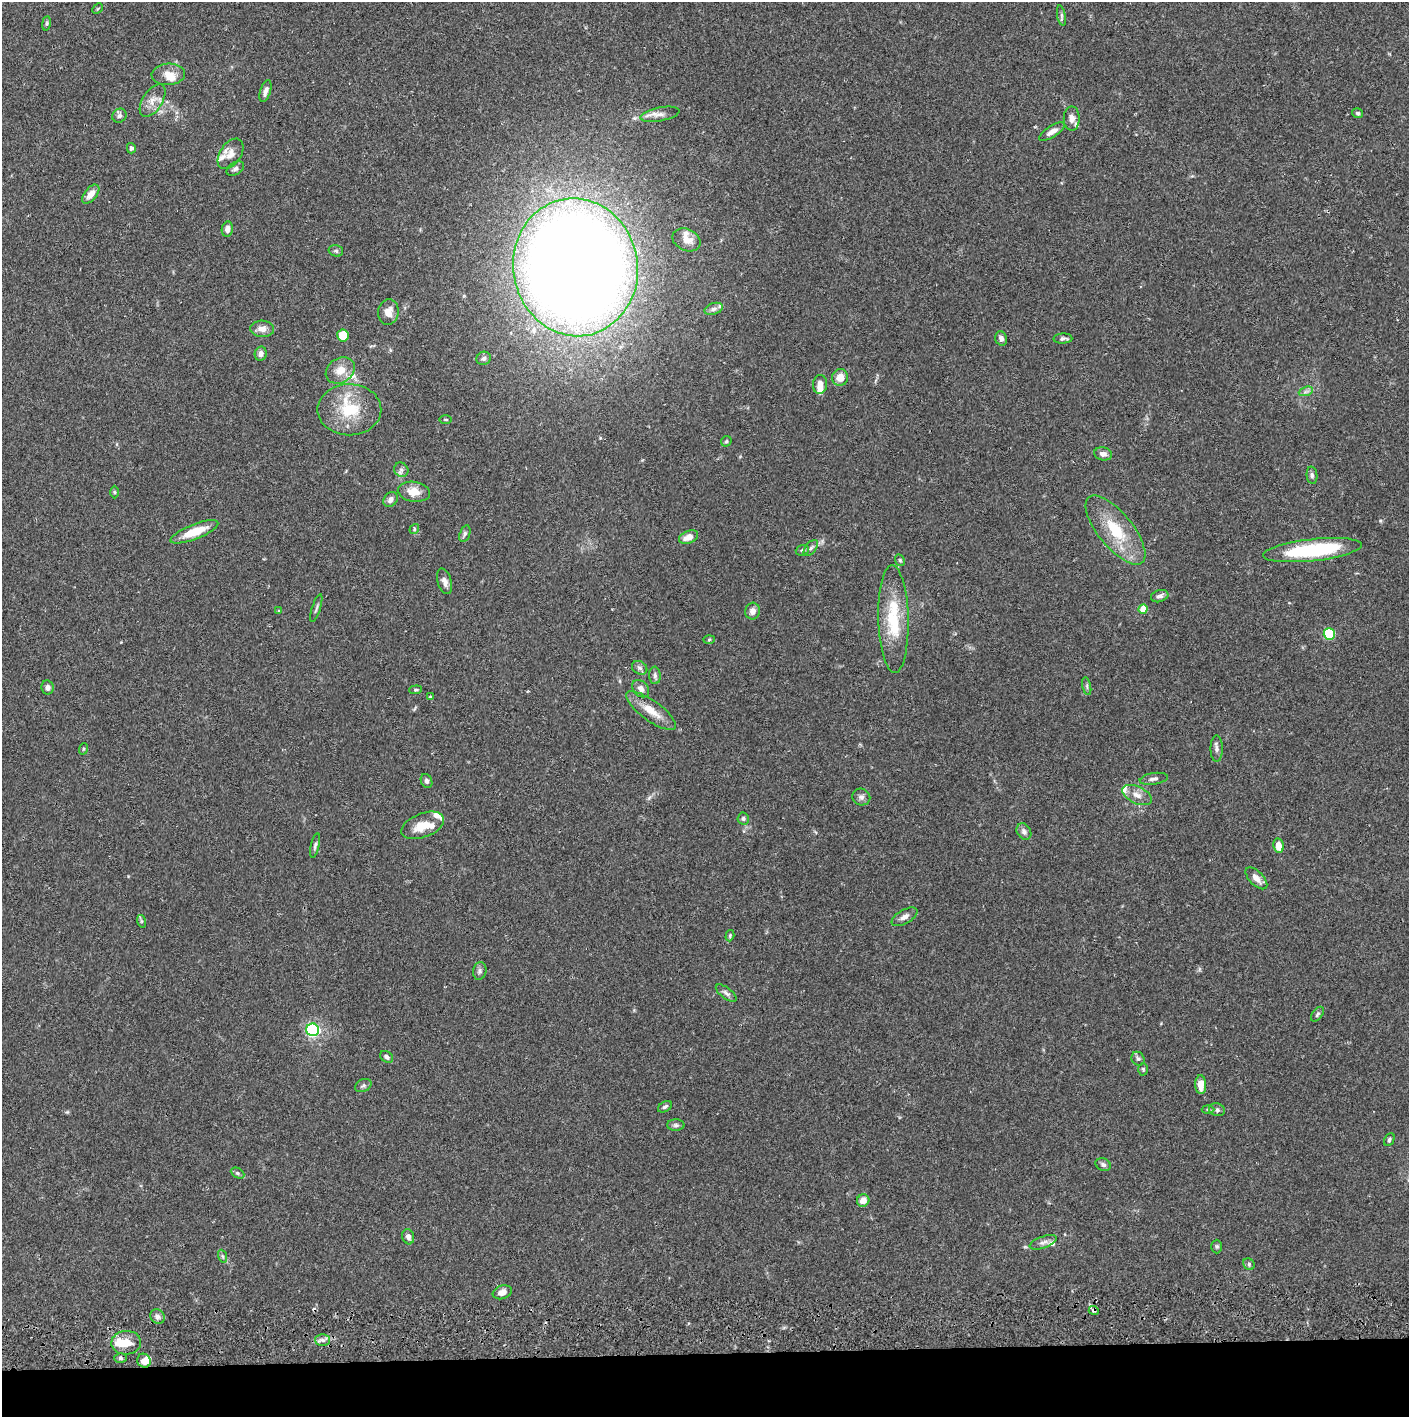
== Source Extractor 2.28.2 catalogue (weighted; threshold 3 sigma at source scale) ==
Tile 8 of 3 x 3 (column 2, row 3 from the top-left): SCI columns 1411-2817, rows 57-1471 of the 4229 x 4359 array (HDU 1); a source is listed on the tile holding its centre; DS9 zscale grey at full resolution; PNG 1411 x 1419 px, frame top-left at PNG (2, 2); each listed source drawn as its Kron ellipse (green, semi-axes under 4 px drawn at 4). Shown black and unused: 4% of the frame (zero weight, under 2 of 3 exposures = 3% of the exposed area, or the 3 px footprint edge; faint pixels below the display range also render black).
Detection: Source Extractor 2.28.2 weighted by HDU 2 'WHT'; one run over the whole footprint, this tile lists its part. Background 0.0679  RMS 0.0048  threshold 0.0217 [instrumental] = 3 sigma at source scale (4.5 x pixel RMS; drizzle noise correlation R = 1.50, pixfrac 1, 0.05/0.05 arcsec/px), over >= 5 px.
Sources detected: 126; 1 inside a brighter object's white glare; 2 cosmic-ray / hot-pixel residue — neither listed nor drawn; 13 inside a brighter listed object's ellipse — not listed separately; the other 110 listed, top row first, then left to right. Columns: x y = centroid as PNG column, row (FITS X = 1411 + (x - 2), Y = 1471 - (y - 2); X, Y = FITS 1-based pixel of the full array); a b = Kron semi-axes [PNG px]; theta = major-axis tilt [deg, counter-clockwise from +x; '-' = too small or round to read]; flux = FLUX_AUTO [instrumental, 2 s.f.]
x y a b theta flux
98 9 6 3 44 0.56
1061 16 10 4 -79 1
46 23 7 3 82 0.69
168 74 17 10 4 5
265 91 11 5 73 2.2
153 100 18 10 57 4.7
1358 113 5 5 - 0.93
660 114 20 6 11 3.1
119 116 7 6 - 1.4
1072 118 12 8 -90 2.7
1052 132 15 5 32 3.1
131 148 5 4 - 1.2
231 154 17 10 55 4.2
235 169 9 6 33 1.5
91 194 11 6 50 4.5
227 229 7 5 80 1.8
686 240 15 10 -24 4.1
336 251 7 5 -14 0.99
575 267 69 62 -80 1200
714 309 9 5 18 1.5
388 312 13 10 83 4.7
262 329 12 8 -3 3.4
343 335 6 5 - 10
1001 338 7 6 - 1.6
1063 338 9 5 2 1.4
261 354 7 6 - 2.1
484 358 7 6 - 1.6
340 370 15 12 32 6.3
840 377 8 8 - 5.3
820 384 9 7 83 3.2
1306 391 7 4 19 1.2
349 410 32 25 -1 20
446 419 6 3 0 0.55
726 441 6 4 44 0.69
1103 454 9 6 -13 2.3
401 470 7 6 - 1.4
1312 475 8 5 -84 1.2
114 492 6 4 -89 0.65
414 492 16 10 -9 6.2
391 499 8 6 51 2.2
414 529 5 4 - 0.63
1115 530 42 17 -51 21
194 532 25 7 21 12
465 534 8 5 73 1.2
688 537 10 6 22 4.2
811 548 9 5 52 1.4
802 550 7 5 19 0.89
1312 550 50 11 6 45
900 560 6 4 -68 0.7
444 581 13 7 -73 2.5
1160 596 9 6 17 1.7
316 608 14 3 72 1
1143 609 5 4 - 7.8
278 610 4 3 - 0.47
753 611 8 7 - 2.7
893 619 54 15 -88 24
1329 634 6 5 - 32
709 640 5 3 - 0.49
640 668 8 6 -31 1.4
655 675 9 6 -87 1.3
1087 686 9 3 -78 0.89
47 687 7 6 - 1.8
641 689 10 7 -46 2.5
415 690 6 4 5 0.61
430 697 4 3 - 0.58
651 711 30 10 -36 8.1
83 749 6 3 71 0.53
1217 749 13 6 -90 1.8
1154 779 14 6 9 1.8
426 781 7 5 -66 1.2
1137 795 16 8 -25 3.7
861 797 9 8 - 1.8
743 819 6 6 - 0.96
423 825 22 12 22 8.7
1024 832 9 6 -59 1.8
315 845 12 4 78 1.2
1278 846 7 5 -81 4.7
1256 878 14 7 -45 3.5
904 917 14 7 30 2.5
141 921 6 4 -72 0.68
730 936 6 4 73 0.67
480 971 9 6 77 1.3
726 993 12 5 -37 1.6
1317 1014 8 5 54 0.96
313 1030 6 6 - 69
386 1057 7 5 -33 1.3
1138 1059 7 6 - 1.2
1143 1069 6 5 - 0.74
1201 1085 9 5 -89 5.3
363 1086 8 6 26 1.2
665 1107 8 5 31 1.1
1208 1109 6 4 -1 0.71
1217 1110 8 6 -13 1.3
676 1125 9 5 -1 1.2
1389 1140 7 4 63 0.96
1103 1165 8 6 -23 1.3
237 1173 7 5 -27 0.96
863 1200 6 6 - 3.9
408 1237 8 6 -73 2
1043 1242 14 6 19 2.1
1217 1246 7 5 -89 0.86
222 1256 6 4 -70 0.83
1249 1264 6 5 - 0.9
502 1292 10 6 20 3.5
1094 1310 5 4 - 1.5
157 1317 7 7 - 1.8
323 1340 7 6 - 1.7
126 1343 15 12 3 6.8
121 1358 6 5 - 1.1
144 1361 7 6 - 3.8
Overlapping masked pixels (flux is a lower limit): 1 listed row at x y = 1094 1310